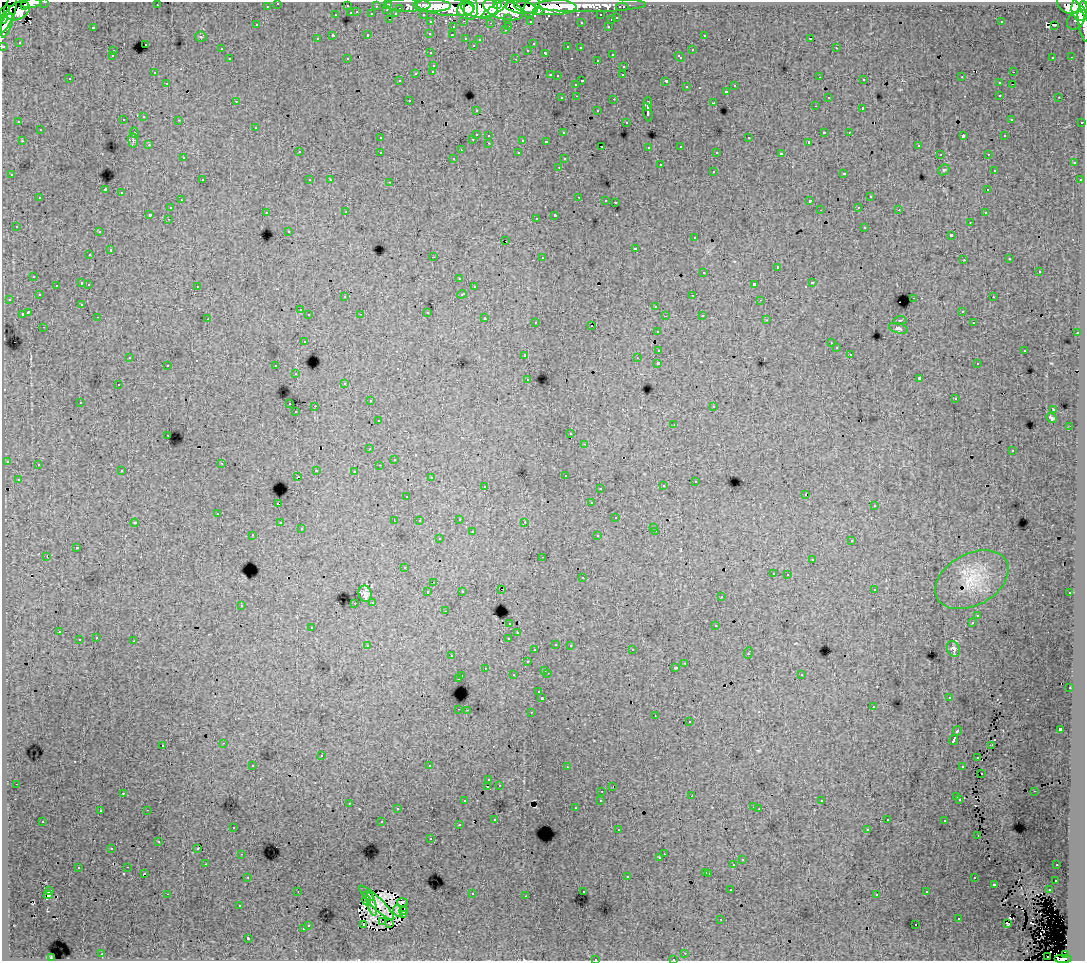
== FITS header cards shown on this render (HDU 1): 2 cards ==
NAXIS1  =                 1083
NAXIS2  =                  959

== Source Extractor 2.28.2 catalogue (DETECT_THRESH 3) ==
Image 1083 x 959 px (HDU 1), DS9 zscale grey, 1 PNG px = 1 image px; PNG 1087 x 963 px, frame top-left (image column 1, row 959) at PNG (2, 2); each listed source drawn as its Kron ellipse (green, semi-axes under 4 px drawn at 4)
Background 134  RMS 0.94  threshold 2.82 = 3 sigma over >= 5 px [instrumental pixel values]
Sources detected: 527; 11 with non-positive FLUX_AUTO (blend fragments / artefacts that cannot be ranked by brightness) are neither listed nor drawn; of the other 516, the 500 brightest by FLUX_AUTO listed and drawn (16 fainter detections omitted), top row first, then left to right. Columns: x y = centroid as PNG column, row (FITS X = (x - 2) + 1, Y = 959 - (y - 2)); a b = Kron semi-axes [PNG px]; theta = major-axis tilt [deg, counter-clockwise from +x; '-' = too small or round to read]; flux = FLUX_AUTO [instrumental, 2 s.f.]
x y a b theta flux
45 2 3 2 - 3300
31 3 10 4 6 58000
278 3 3 3 - 2600
388 4 3 3 - 4400
497 4 3 3 - 43000
25 5 4 3 - 23000
157 5 3 2 - 64
408 5 22 6 0 27000
590 5 56 7 1 160000
1068 5 12 8 -30 120000
267 6 3 3 - 1500
347 6 3 3 - 900
376 6 3 2 - 1300
432 6 18 6 0 210000
445 6 29 9 -8 440000
545 6 31 8 -2 460000
1084 6 5 3 - 69000
480 7 18 10 -3 400000
521 7 15 6 -7 300000
531 7 11 7 59 120000
622 7 6 3 0 3000
400 8 3 3 - 720
466 9 9 7 24 170000
471 9 11 7 86 120000
503 9 21 10 -17 430000
1080 9 12 8 -82 270000
387 10 3 2 - 280
494 10 16 4 32 130000
5 11 6 3 57 19000
18 11 13 8 30 130000
538 11 5 4 - 81000
357 12 3 2 - 290
351 13 3 3 - 660
9 14 24 6 76 180000
372 14 3 3 - 1100
396 14 4 3 - 1100
423 14 3 2 - 2100
336 15 3 3 - 420
601 15 3 3 - 1600
508 18 3 3 - 1200
617 18 3 3 - 580
3 19 5 3 - 35000
390 19 3 2 - 240
611 20 3 3 - 390
1076 20 10 7 50 22000
464 21 3 2 - 390
530 21 3 3 - 1200
431 22 3 3 - 2100
581 22 3 3 - 99
1001 22 2 2 - 52
6 23 11 3 59 150000
491 23 3 2 - 91
1084 24 18 5 -81 65000
256 25 3 3 - 180
1054 25 3 2 - 100
509 26 3 2 - 370
608 26 3 2 - 460
93 27 3 3 - 820
453 27 3 3 - 350
505 30 3 2 - 110
430 33 3 3 - 190
368 35 3 3 - 530
452 35 3 2 - 200
704 35 3 2 - 270
333 36 3 3 - 1300
201 37 6 5 - 95
466 38 3 3 - 390
811 38 3 3 - 17000
317 39 3 3 - 160
480 39 3 3 - 170
19 42 3 2 - 78
145 44 3 3 - 330
533 44 3 3 - 130
473 45 3 3 - 110
3 46 3 3 - 5400
568 47 3 3 - 530
580 48 3 3 - 220
836 48 3 2 - 230
221 49 3 3 - 120
528 50 3 3 - 210
692 50 3 3 - 440
113 51 3 3 - 270
431 53 3 2 - 180
546 53 3 3 - 480
612 54 3 2 - 230
112 56 3 3 - 140
680 57 5 3 - 340
1053 57 3 3 - 180
1071 57 3 2 - 89
347 58 3 2 - 61
230 59 3 3 - 270
516 59 3 2 - 430
597 60 3 2 - 160
434 65 3 3 - 310
624 66 3 3 - 330
433 71 3 3 - 250
154 72 3 3 - 290
1013 72 3 2 - 230
416 73 3 3 - 600
550 75 3 2 - 410
623 75 3 2 - 130
558 76 3 3 - 110
820 77 2 2 - 130
962 77 3 2 - 73
70 79 3 3 - 170
864 80 3 2 - 150
400 81 3 3 - 130
582 81 3 2 - 600
666 81 4 3 - 1100
167 83 3 3 - 200
999 83 3 3 - 300
576 84 3 3 - 350
1013 85 2 2 - 56
735 86 3 3 - 320
686 87 3 3 - 200
726 91 3 3 - 400
1000 95 3 3 - 330
577 96 3 2 - 230
828 97 3 3 - 230
1059 97 3 2 - 160
562 98 3 3 - 290
614 99 3 2 - 630
409 100 3 2 - 210
236 101 3 2 - 65
714 103 3 3 - 1200
648 104 7 3 90 2300
815 106 3 2 - 81
863 109 3 3 - 1200
476 110 3 2 - 160
598 111 3 3 - 390
648 112 9 3 -79 2500
144 117 3 3 - 260
1011 119 3 3 - 210
123 120 3 3 - 290
179 120 3 2 - 250
19 122 3 2 - 120
626 122 3 3 - 140
1082 122 3 3 - 860
256 127 3 3 - 330
40 130 3 3 - 370
824 132 3 3 - 840
849 132 3 2 - 210
135 133 5 3 - 63
564 133 3 3 - 120
476 134 3 3 - 950
489 135 3 3 - 230
963 136 4 3 - 800
1005 136 3 3 - 170
380 138 3 3 - 180
749 138 3 3 - 410
473 139 3 2 - 330
133 140 7 5 -83 130
523 140 3 3 - 910
22 141 3 2 - 190
546 141 3 3 - 150
809 142 3 3 - 120
489 143 3 2 - 330
149 145 3 2 - 170
918 145 3 3 - 250
602 146 3 3 - 190
681 146 3 3 - 240
649 147 3 3 - 230
461 150 3 2 - 69
299 152 3 3 - 360
380 152 3 3 - 280
717 152 3 3 - 160
519 153 3 3 - 280
781 154 4 3 - 1900
940 154 3 2 - 87
988 154 3 2 - 270
183 158 3 3 - 180
454 158 3 3 - 180
564 159 3 3 - 140
1074 163 3 3 - 300
660 165 3 3 - 580
559 167 3 2 - 130
944 170 6 5 - 110
994 170 3 3 - 130
713 171 3 3 - 360
844 173 3 3 - 500
12 175 3 3 - 290
202 180 3 2 - 320
310 180 3 3 - 180
330 180 3 2 - 97
1080 180 3 3 - 280
390 182 3 2 - 420
105 190 4 3 - 9000
988 190 3 3 - 130
122 193 3 3 - 490
579 197 3 2 - 400
870 197 3 3 - 510
40 198 3 3 - 420
181 200 3 2 - 210
606 200 3 2 - 120
810 201 3 3 - 1500
615 202 3 3 - 900
859 207 3 3 - 210
170 208 3 3 - 340
820 210 2 2 - 53
899 210 3 2 - 140
266 212 3 2 - 160
346 212 3 3 - 110
985 213 3 3 - 230
150 214 4 3 - 1200
555 215 4 3 - 1800
536 218 3 2 - 160
168 219 3 2 - 130
970 222 3 2 - 76
16 226 3 3 - 150
865 227 3 3 - 450
289 231 3 3 - 160
99 232 3 2 - 210
951 235 3 3 - 1200
695 238 3 3 - 340
506 241 2 2 - 120
635 248 3 3 - 700
110 250 3 3 - 750
90 255 3 3 - 210
433 257 3 2 - 770
542 257 3 3 - 350
1010 259 3 3 - 190
964 260 3 2 - 100
777 267 3 3 - 660
704 272 3 3 - 390
1039 272 3 3 - 650
34 276 3 3 - 270
459 278 3 3 - 180
82 283 3 3 - 870
812 283 3 3 - 690
89 284 3 2 - 210
754 284 4 3 - 1700
56 285 3 2 - 200
197 286 3 3 - 360
474 287 3 3 - 230
462 294 5 3 - 530
39 295 3 3 - 170
693 295 3 2 - 350
345 297 3 3 - 220
993 297 3 2 - 240
914 298 3 2 - 430
9 299 3 2 - 200
761 300 2 2 - 44
82 304 3 3 - 220
656 306 3 3 - 490
300 310 3 2 - 170
962 311 3 3 - 150
28 312 4 3 - 1800
428 312 3 3 - 640
22 314 3 3 - 720
361 314 3 2 - 93
309 315 3 3 - 300
702 315 3 3 - 250
665 316 3 2 - 71
98 317 3 2 - 200
485 318 3 3 - 550
208 319 3 2 - 67
767 320 3 2 - 49
900 320 6 3 8 79
536 322 3 3 - 140
973 323 3 2 - 64
592 326 3 2 - 87
44 327 3 2 - 210
898 328 10 5 -15 150
658 331 3 3 - 300
1077 333 3 2 - 290
304 341 3 3 - 360
831 343 3 2 - 63
836 348 3 3 - 180
659 350 4 3 - 1100
1025 350 3 3 - 610
850 354 3 2 - 220
525 355 3 3 - 370
130 357 3 3 - 130
637 358 3 2 - 97
658 363 3 3 - 2500
977 364 3 2 - 180
168 365 3 2 - 270
276 366 3 3 - 350
296 374 3 2 - 310
528 379 3 3 - 220
919 379 4 3 - 2800
345 383 3 3 - 240
118 385 3 2 - 240
955 399 3 3 - 160
370 401 3 2 - 390
80 402 3 2 - 140
290 404 3 2 - 420
315 406 2 2 - 630
714 406 3 3 - 240
1053 409 3 2 - 48
296 412 3 2 - 180
1052 418 6 3 -38 120
378 421 3 3 - 240
674 424 3 2 - 97
1070 426 3 2 - 59
571 434 3 3 - 160
168 435 3 2 - 180
585 444 3 2 - 240
370 449 3 2 - 140
1012 451 3 3 - 310
394 459 2 2 - 53
7 461 3 3 - 150
222 463 3 2 - 220
38 464 3 2 - 100
379 465 3 2 - 110
316 470 3 2 - 300
122 471 3 3 - 210
354 471 3 2 - 210
565 475 3 3 - 280
298 476 3 2 - 98
431 477 3 3 - 170
18 479 3 3 - 200
695 481 3 2 - 170
485 486 3 2 - 300
663 486 3 3 - 270
600 488 3 2 - 180
806 494 3 2 - 100
407 496 3 3 - 150
591 503 3 3 - 140
278 504 3 3 - 850
874 506 3 3 - 160
218 514 3 2 - 240
616 518 3 3 - 440
459 519 3 3 - 260
394 521 2 2 - 57
419 521 3 3 - 110
525 522 3 2 - 130
135 523 4 3 - 98
280 523 3 3 - 200
654 527 3 3 - 280
301 529 3 2 - 85
656 531 3 2 - 320
472 532 3 3 - 580
253 535 3 2 - 210
598 536 3 3 - 270
439 539 3 3 - 220
852 541 3 3 - 290
77 548 3 3 - 1000
47 557 3 2 - 680
543 557 3 2 - 200
812 559 3 2 - 46
404 568 3 3 - 190
773 573 3 3 - 210
788 574 3 2 - 190
582 578 3 3 - 350
972 580 39 25 28 2100
433 582 3 2 - 61
501 589 3 2 - 100
874 589 3 2 - 170
462 591 3 3 - 160
428 592 3 3 - 360
1070 593 3 3 - 260
365 594 8 6 -78 350
721 597 3 3 - 250
373 602 3 3 - 270
355 603 3 2 - 260
241 605 3 3 - 330
445 611 3 2 - 190
978 615 3 3 - 240
510 623 3 3 - 340
972 623 3 3 - 190
716 626 3 3 - 720
312 627 3 3 - 380
59 632 3 2 - 270
518 633 3 3 - 220
96 638 3 2 - 290
509 638 3 3 - 600
79 640 3 3 - 620
134 641 3 3 - 700
556 644 3 3 - 330
368 645 3 3 - 330
570 645 3 3 - 280
953 649 8 6 -62 200
535 650 3 3 - 260
632 650 3 2 - 220
748 653 6 3 69 670
452 656 3 2 - 210
527 662 3 3 - 350
685 663 3 3 - 260
485 668 3 2 - 210
675 668 3 3 - 240
545 670 3 3 - 370
547 673 3 2 - 520
801 674 3 3 - 300
513 675 3 3 - 390
462 676 3 3 - 330
459 679 3 3 - 940
1070 688 3 2 - 370
539 692 3 3 - 220
542 698 3 3 - 1700
949 698 3 2 - 120
873 707 3 2 - 180
459 709 3 2 - 360
467 710 2 2 - 370
531 712 3 2 - 370
655 715 3 2 - 140
689 722 3 3 - 340
1060 729 4 3 - 2600
957 731 5 3 - 970
954 740 5 3 - 3100
224 743 3 2 - 320
163 745 3 3 - 310
991 745 3 2 - 59
321 756 3 3 - 510
977 758 3 2 - 70
253 765 3 2 - 170
430 766 3 3 - 3700
963 766 3 3 - 590
567 767 3 2 - 140
981 773 2 2 - 59
489 780 3 3 - 140
16 784 3 2 - 230
499 785 3 2 - 72
488 786 3 2 - 480
613 787 3 2 - 51
602 791 3 2 - 250
1034 791 3 2 - 140
123 793 3 2 - 79
692 796 3 2 - 73
957 797 3 3 - 450
960 799 3 3 - 180
601 800 3 3 - 140
465 801 3 2 - 150
822 801 3 3 - 180
349 803 3 2 - 470
754 807 3 2 - 200
575 808 3 3 - 200
397 809 3 3 - 200
759 809 2 2 - 45
147 810 3 2 - 500
100 811 3 2 - 200
495 819 3 3 - 250
887 819 3 3 - 89
43 821 3 3 - 290
945 821 3 3 - 410
382 822 3 3 - 700
459 825 3 2 - 150
233 827 3 2 - 170
867 829 3 2 - 120
618 830 3 2 - 280
978 835 3 2 - 120
431 839 3 3 - 240
159 842 3 2 - 100
112 848 3 3 - 120
198 848 3 2 - 120
241 854 3 2 - 200
664 854 2 2 - 270
660 858 3 3 - 180
742 860 3 3 - 390
206 864 2 2 - 200
734 865 3 3 - 890
1057 865 3 2 - 150
128 867 3 2 - 210
78 868 3 3 - 380
706 872 3 3 - 430
144 873 3 3 - 340
709 873 3 3 - 430
627 876 3 3 - 510
248 877 3 3 - 270
974 878 3 3 - 320
1056 880 3 3 - 160
995 884 3 3 - 700
731 890 3 2 - 100
1049 890 3 2 - 350
50 891 4 2 - 71
298 891 3 2 - 68
583 891 3 3 - 180
927 892 3 3 - 190
167 894 3 2 - 1100
472 894 3 3 - 480
877 894 3 3 - 130
48 895 5 2 - 280
368 896 6 3 -42 220
526 896 3 2 - 100
367 901 5 3 - 47
402 902 5 4 - 48
377 903 24 6 -44 160
372 904 12 4 -75 140
240 905 3 3 - 78
398 911 6 4 -70 160
403 911 5 2 - 99
403 915 3 2 - 81
721 919 3 3 - 88
959 919 3 3 - 440
383 921 4 2 - 61
390 923 3 2 - 92
1008 924 4 2 - 120
308 925 3 3 - 200
364 925 3 2 - 230
916 925 3 2 - 160
303 929 3 3 - 500
248 938 3 3 - 2100
685 953 3 2 - 240
102 954 3 2 - 380
1065 955 3 3 - 41000
1048 956 2 2 - 230
51 957 4 3 - 57
595 959 3 2 - 470
673 959 3 2 - 160
1064 959 9 4 0 79000
At the frame edge (FLAGS 8, measured only in part): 11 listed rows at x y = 45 2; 31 3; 278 3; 1084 6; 3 19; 6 23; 1084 24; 3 46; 595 959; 673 959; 1064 959
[16 fainter detections neither listed nor drawn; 11 non-positive-flux detections neither listed nor drawn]